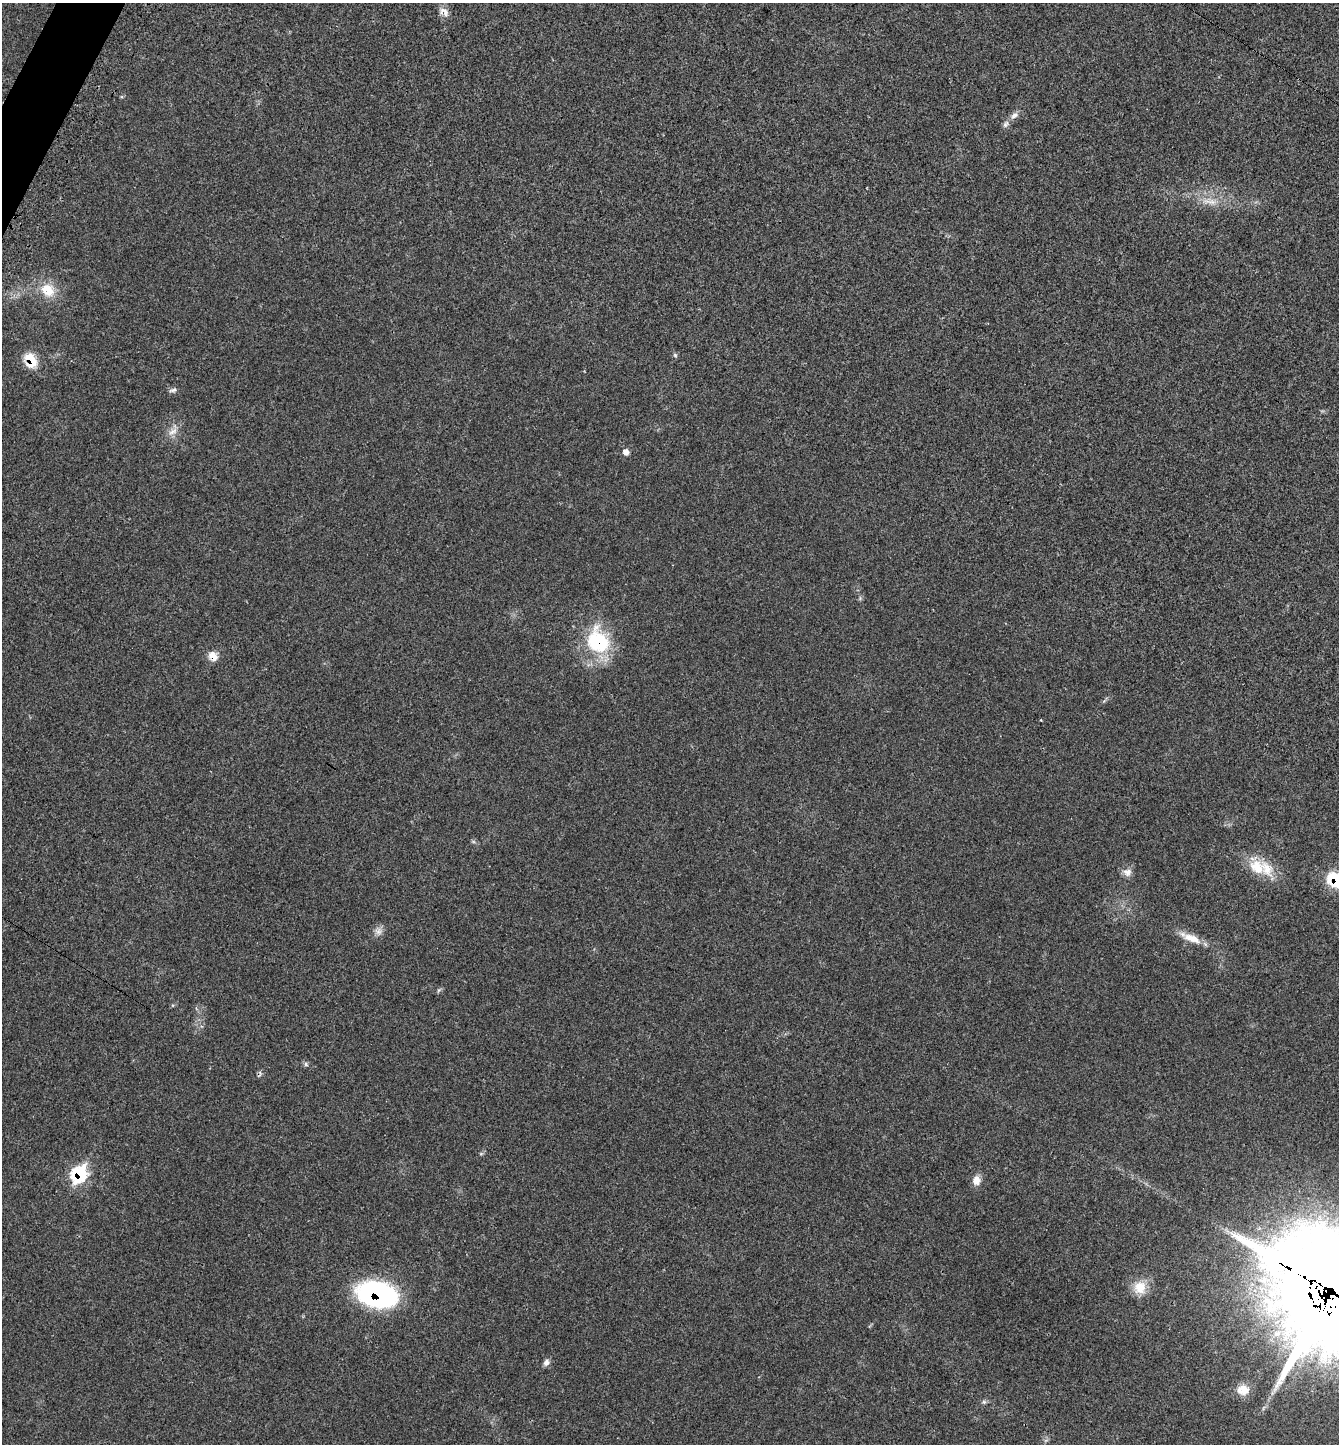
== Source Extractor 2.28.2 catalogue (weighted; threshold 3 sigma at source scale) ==
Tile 11 of 4 x 4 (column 3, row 3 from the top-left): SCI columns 2853-4189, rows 1500-2941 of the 5851 x 5844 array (HDU 1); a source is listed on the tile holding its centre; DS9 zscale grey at full resolution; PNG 1341 x 1446 px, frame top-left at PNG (2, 3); no overlay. Shown black and unused: <1% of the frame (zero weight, under 3 of 4 exposures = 3% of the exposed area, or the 3 px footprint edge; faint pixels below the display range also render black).
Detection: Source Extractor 2.28.2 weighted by HDU 2 'WHT'; one run over the whole footprint, this tile lists its part. Background 0.0232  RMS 0.0039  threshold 0.0175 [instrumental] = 3 sigma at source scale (4.5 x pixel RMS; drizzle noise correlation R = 1.50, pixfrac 1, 0.05/0.05 arcsec/px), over >= 5 px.
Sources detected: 28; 1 inside a brighter listed object's ellipse — not listed separately; the other 27 listed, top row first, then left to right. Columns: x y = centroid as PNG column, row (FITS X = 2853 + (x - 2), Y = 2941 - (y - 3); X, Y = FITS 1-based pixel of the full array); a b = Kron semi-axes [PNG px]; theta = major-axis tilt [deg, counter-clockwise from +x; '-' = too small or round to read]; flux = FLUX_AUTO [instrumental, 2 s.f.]
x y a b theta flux
444 12 16 10 -33 2.5
1014 115 12 7 32 1.9
1006 124 11 6 58 1.4
1210 201 24 8 -7 4.5
48 290 19 15 -40 8.4
675 355 6 5 - 0.64
30 360 16 11 -64 8.7
173 390 11 5 17 1.1
173 431 16 8 35 2.8
625 452 5 5 - 2.8
598 641 34 27 -60 27
213 656 13 10 -49 3.6
1041 720 2 2 - 0.33
1257 867 27 19 -36 11
1127 872 13 10 -16 2.3
1335 880 19 16 -37 14
378 931 10 10 - 2
1192 938 29 10 -20 5.6
306 1064 6 5 - 0.78
79 1174 13 10 64 27
976 1180 12 10 76 3.2
1140 1287 18 17 - 6.3
1332 1289 50 47 88 5400
377 1294 35 21 -13 74
546 1362 8 7 - 1.6
1243 1390 15 13 -6 5.2
984 1402 6 6 - 0.78
Overlapping masked pixels (flux is a lower limit): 7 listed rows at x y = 30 360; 598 641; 213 656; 1335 880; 79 1174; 1332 1289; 377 1294
Isophote crosses this tile's border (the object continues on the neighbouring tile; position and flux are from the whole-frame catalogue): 2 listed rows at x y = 1335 880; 1332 1289